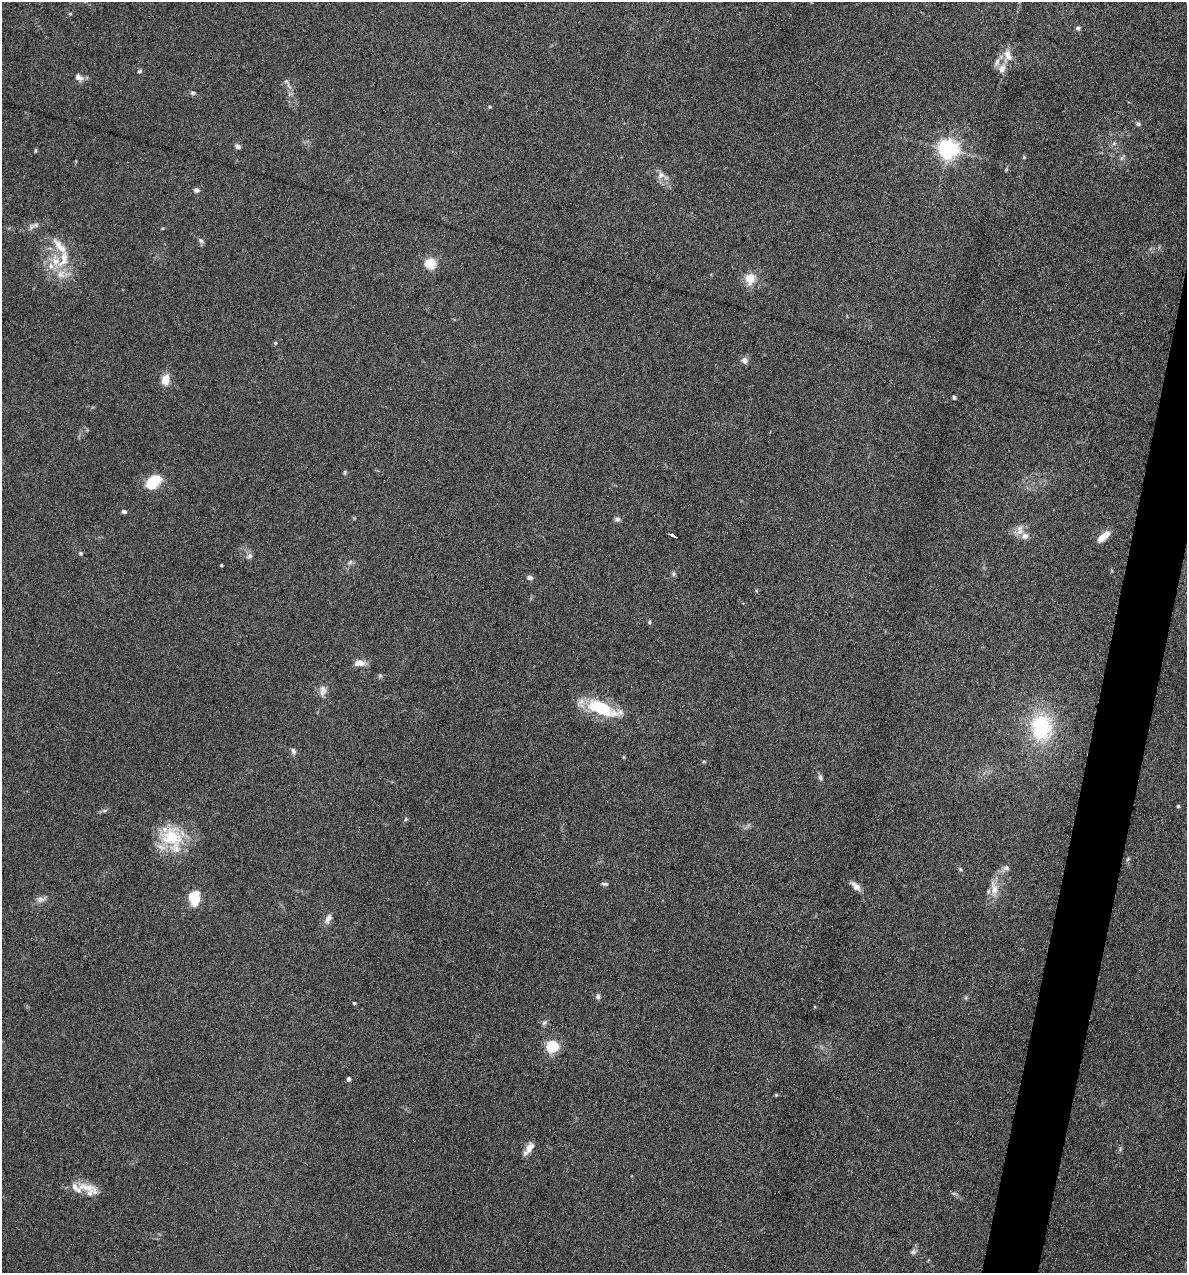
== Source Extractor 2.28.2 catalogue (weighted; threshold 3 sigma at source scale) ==
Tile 10 of 4 x 4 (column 2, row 3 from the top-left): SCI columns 1307-2491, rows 1272-2542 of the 5105 x 5085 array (HDU 1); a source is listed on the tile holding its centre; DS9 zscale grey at full resolution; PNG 1189 x 1275 px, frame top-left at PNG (2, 2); no overlay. Shown black and unused: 3% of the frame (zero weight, under 4 of 8 exposures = <1% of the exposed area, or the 3 px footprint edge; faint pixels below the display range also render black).
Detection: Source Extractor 2.28.2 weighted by HDU 2 'WHT'; one run over the whole footprint, this tile lists its part. Background 0.207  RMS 0.0064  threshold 0.0261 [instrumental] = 3 sigma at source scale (4.09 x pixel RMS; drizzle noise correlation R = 1.36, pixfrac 0.8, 0.05/0.05 arcsec/px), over >= 5 px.
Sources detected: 80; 8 inside a brighter listed object's ellipse — not listed separately; the other 72 listed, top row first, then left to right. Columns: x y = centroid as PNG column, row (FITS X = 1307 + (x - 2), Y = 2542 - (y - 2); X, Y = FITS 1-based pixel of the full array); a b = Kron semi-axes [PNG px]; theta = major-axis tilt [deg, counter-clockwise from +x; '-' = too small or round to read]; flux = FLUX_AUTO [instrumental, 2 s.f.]
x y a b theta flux
70 14 4 4 - 0.56
1078 28 6 6 - 1.4
1008 55 16 9 -66 6
1002 69 15 9 67 4.2
139 71 7 4 27 0.88
79 77 13 7 -30 3.3
289 86 11 4 -57 1.9
193 93 7 5 -15 1.2
490 107 4 4 - 0.85
1138 124 7 5 -18 1.4
1114 143 6 4 20 1
237 146 7 5 -30 2.1
948 149 7 7 - 330
35 150 6 3 82 0.68
1024 157 4 4 - 0.7
1122 158 7 4 70 1.2
1006 169 5 4 - 0.71
661 175 11 10 - 3.8
196 190 7 6 - 1.9
32 226 11 8 28 2.7
201 241 8 5 -41 1.4
63 259 29 13 72 15
430 263 13 12 - 8.8
750 278 14 12 78 8.5
275 343 5 4 - 0.73
744 360 8 7 - 2.5
165 380 13 9 79 6.4
954 397 5 4 - 1.1
345 473 7 3 81 0.8
154 481 18 11 42 20
124 511 6 4 -25 1.7
617 519 8 6 -1 1.5
1019 528 10 10 - 4
673 535 8 3 -28 2.6
1025 536 10 8 10 4.1
1102 537 13 7 35 6
80 553 5 5 - 0.96
249 556 9 7 49 1.9
350 562 7 4 45 1.2
221 565 3 3 - 0.89
674 574 6 5 - 1.1
529 577 6 5 - 2.2
649 622 5 5 - 0.81
359 663 15 8 2 4.5
322 693 11 10 - 3.6
602 708 45 15 -19 29
1041 727 32 25 -87 46
293 751 9 5 -72 1.7
624 757 5 3 - 0.54
820 777 8 6 -75 1.7
1178 806 4 4 - 0.81
104 811 7 4 0 1.1
406 819 5 5 - 0.83
172 837 34 29 -32 30
1128 859 6 4 70 0.83
1006 868 8 8 - 2.1
960 869 6 5 - 0.86
605 884 9 4 -5 1.2
857 887 12 9 -42 3.6
994 888 24 9 -78 7
195 898 11 8 -90 21
41 899 13 7 -4 3
328 918 15 7 65 3.3
598 997 6 6 - 1.4
354 1003 4 3 - 0.69
552 1046 6 5 - 71
349 1079 4 3 - 2.2
776 1095 4 4 - 0.61
529 1147 12 7 54 4.9
87 1187 34 10 -18 9.7
954 1194 7 4 -19 1
913 1252 8 6 59 1.7